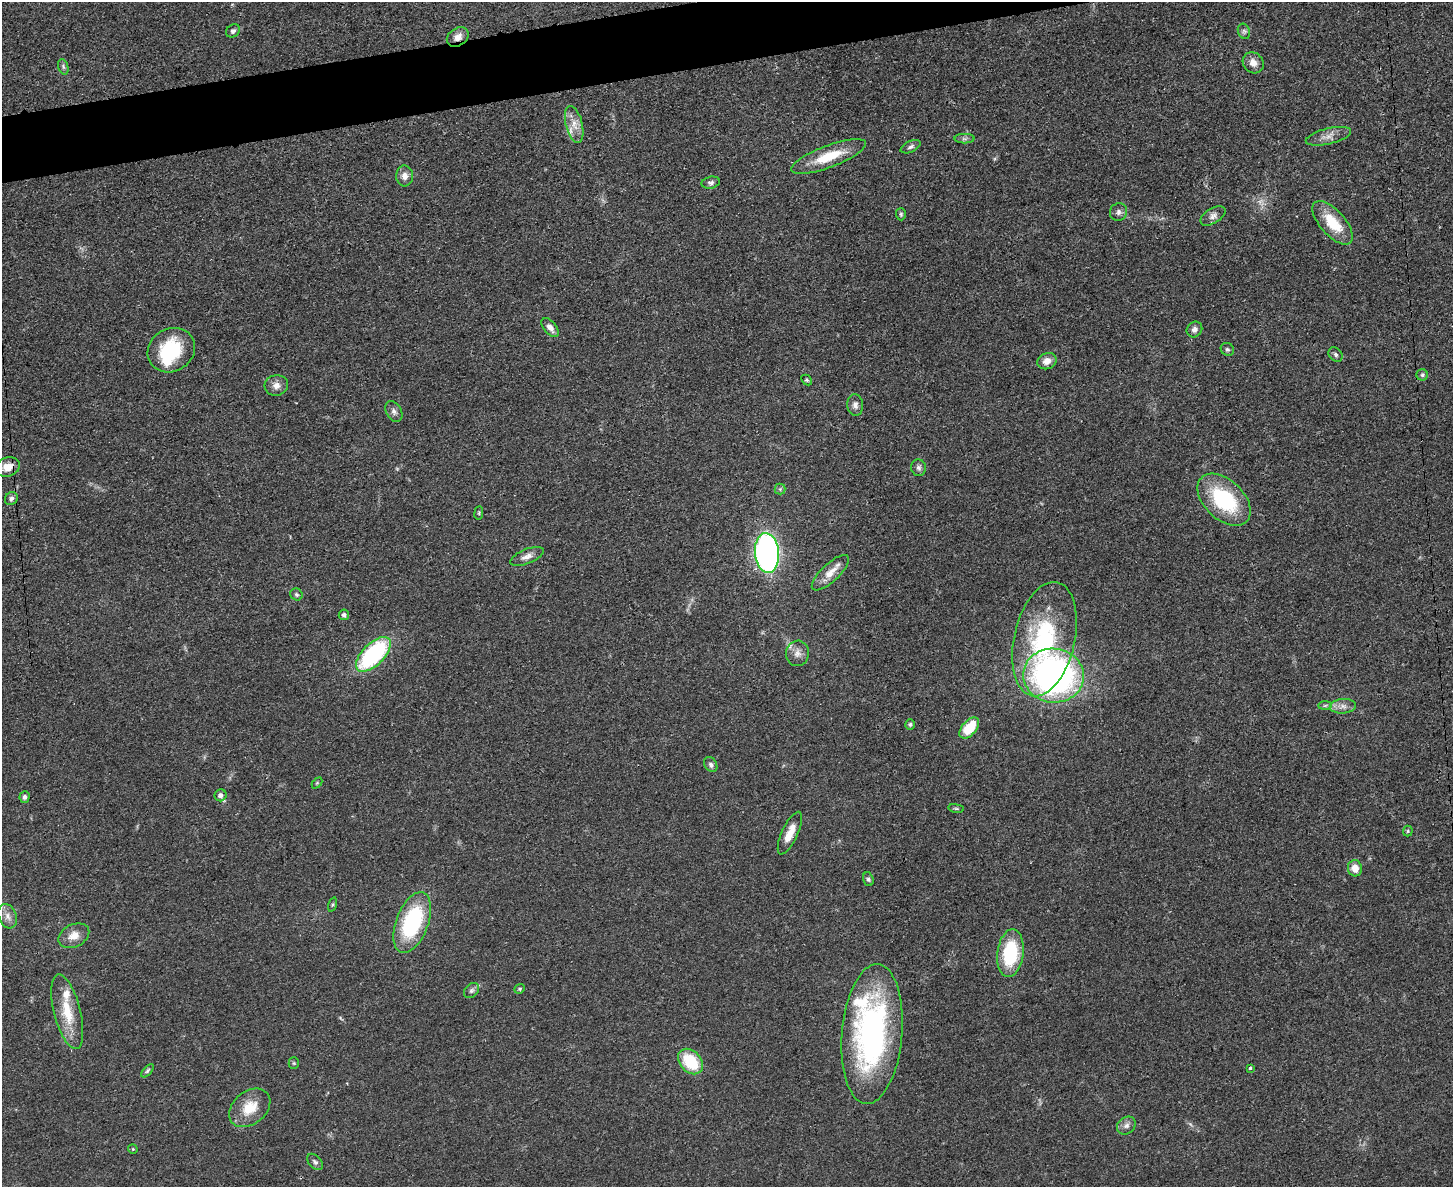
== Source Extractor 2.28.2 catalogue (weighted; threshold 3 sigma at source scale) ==
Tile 8 of 3 x 4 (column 2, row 3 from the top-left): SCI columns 1594-3044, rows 1198-2382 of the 4749 x 4765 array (HDU 1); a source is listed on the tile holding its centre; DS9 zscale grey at full resolution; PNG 1455 x 1189 px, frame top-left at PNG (2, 2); each listed source drawn as its Kron ellipse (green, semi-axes under 4 px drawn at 4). Shown black and unused: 3% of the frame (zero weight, under 3 of 4 exposures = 2% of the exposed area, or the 3 px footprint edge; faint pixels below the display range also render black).
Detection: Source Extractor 2.28.2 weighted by HDU 2 'WHT'; one run over the whole footprint, this tile lists its part. Background 0.0457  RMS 0.0051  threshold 0.023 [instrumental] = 3 sigma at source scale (4.5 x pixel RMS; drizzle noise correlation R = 1.50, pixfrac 1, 0.05/0.05 arcsec/px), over >= 5 px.
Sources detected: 78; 1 inside a brighter object's white glare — neither listed nor drawn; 5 inside a brighter listed object's ellipse — not listed separately; the other 72 listed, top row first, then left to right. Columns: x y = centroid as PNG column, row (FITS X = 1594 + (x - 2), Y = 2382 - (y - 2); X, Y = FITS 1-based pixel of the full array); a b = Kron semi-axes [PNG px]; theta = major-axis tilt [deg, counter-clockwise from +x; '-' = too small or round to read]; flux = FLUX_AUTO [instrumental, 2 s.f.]
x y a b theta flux
233 31 7 6 - 1.4
1244 31 8 6 -69 1.2
458 37 12 9 35 4.3
1253 63 11 10 - 4.2
63 67 8 5 -71 1.1
574 124 19 8 -76 5.7
1328 136 23 8 14 4.3
964 139 10 4 0 1.4
911 147 11 5 24 1.7
829 156 40 11 21 17
405 176 10 8 -87 3.4
711 183 9 6 13 1.6
1118 212 9 8 - 2.1
901 214 6 5 - 0.84
1213 216 14 7 31 2.6
1333 223 27 12 -48 16
550 327 11 6 -50 3.2
1194 329 8 7 - 2.3
1227 349 7 6 - 1.1
171 350 24 21 30 31
1336 355 8 6 -48 1.4
1047 361 10 8 24 4.2
1422 375 6 5 - 0.87
807 380 6 4 -46 0.82
276 385 12 10 12 3.4
855 405 11 7 -86 2.4
394 411 11 7 -62 2
8 467 12 9 18 6
919 468 8 7 - 1.7
780 489 5 5 - 0.91
11 499 7 6 - 1.5
1224 500 31 19 -43 41
479 513 7 3 82 0.58
767 553 20 12 -86 190
527 556 18 7 22 3.5
830 573 24 9 43 6.8
296 594 6 5 - 0.99
344 615 5 5 - 1.4
1045 639 58 30 77 67
797 653 13 11 81 3.6
373 654 22 11 45 69
1054 676 30 27 -8 180
1325 705 7 4 1 0.88
1343 706 13 7 5 3.2
910 724 5 4 - 0.89
969 728 12 7 48 16
711 765 8 6 -60 1.7
317 783 6 4 45 0.64
221 795 6 6 - 1.8
25 797 6 5 - 1.4
956 808 8 4 -8 0.73
1408 831 5 5 - 0.64
790 833 23 8 65 6.8
1355 868 8 7 - 5.4
868 879 7 5 -70 1
333 905 7 3 71 0.74
8 916 12 8 -71 3.6
412 922 32 16 69 53
74 936 16 11 27 6.1
1010 953 24 13 83 34
520 989 5 4 - 0.72
471 991 8 6 44 1.4
67 1012 38 13 -76 16
872 1034 70 30 85 130
690 1062 14 10 -47 21
294 1063 5 5 - 0.68
1250 1068 3 3 - 1.1
147 1071 8 4 49 0.89
250 1108 23 16 39 13
1126 1125 10 8 38 2.5
133 1149 5 4 - 0.61
315 1162 9 6 -48 1.5
Overlapping masked pixels (flux is a lower limit): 2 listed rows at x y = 458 37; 8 467